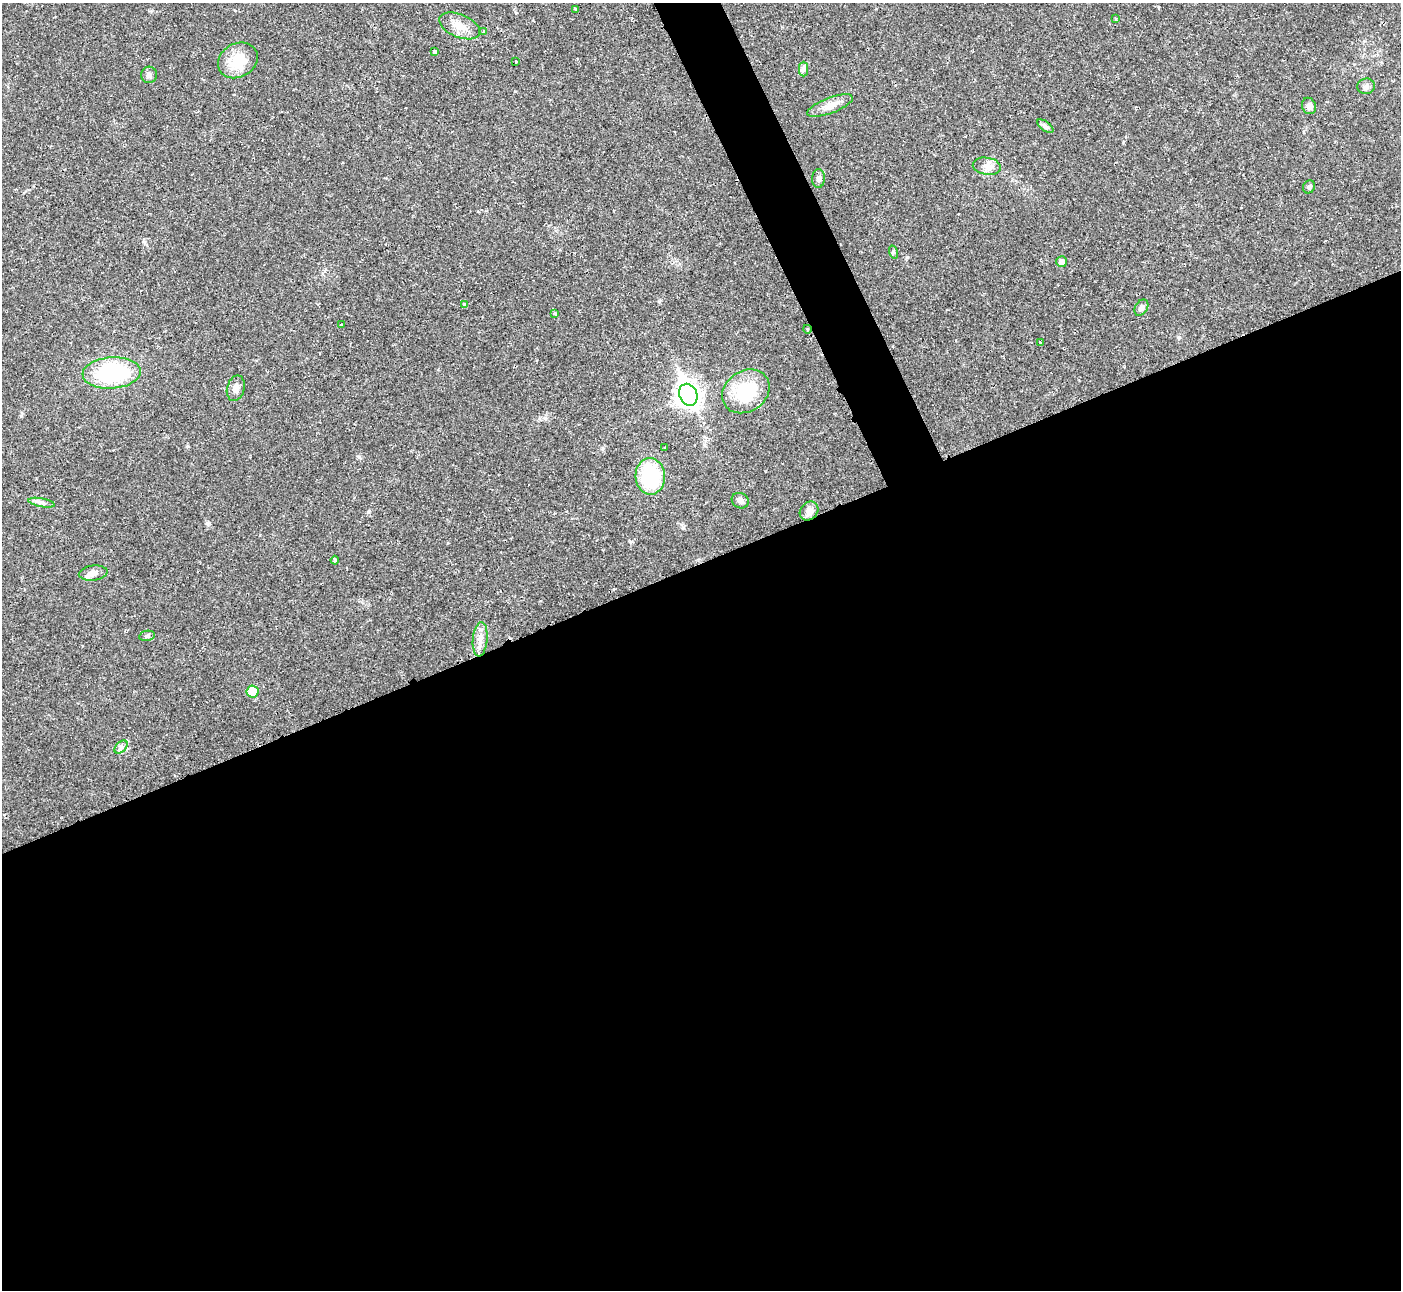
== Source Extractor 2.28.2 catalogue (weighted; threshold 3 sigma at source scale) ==
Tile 15 of 4 x 4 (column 3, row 4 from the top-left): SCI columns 2806-4204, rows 153-1440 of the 5604 x 5592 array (HDU 1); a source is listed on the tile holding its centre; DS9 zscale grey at full resolution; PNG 1403 x 1292 px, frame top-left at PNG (2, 3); each listed source drawn as its Kron ellipse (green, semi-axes under 4 px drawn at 4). Shown black and unused: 58% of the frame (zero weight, under 2 of 3 exposures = <1% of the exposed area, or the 3 px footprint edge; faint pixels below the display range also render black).
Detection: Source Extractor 2.28.2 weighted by HDU 2 'WHT'; one run over the whole footprint, this tile lists its part. Background 0.0258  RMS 0.0039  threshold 0.0177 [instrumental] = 3 sigma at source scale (4.5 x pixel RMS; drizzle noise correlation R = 1.50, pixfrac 1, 0.05/0.05 arcsec/px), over >= 5 px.
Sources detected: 42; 3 cosmic-ray / hot-pixel residue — neither listed nor drawn; the other 39 listed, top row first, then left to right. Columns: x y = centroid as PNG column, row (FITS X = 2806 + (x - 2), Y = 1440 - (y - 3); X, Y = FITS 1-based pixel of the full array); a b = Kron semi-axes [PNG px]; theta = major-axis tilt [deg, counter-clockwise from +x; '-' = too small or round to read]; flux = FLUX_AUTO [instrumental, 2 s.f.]
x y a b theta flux
575 9 3 3 - 1.8
1116 19 3 3 - 0.43
460 26 21 11 -22 4.9
484 31 3 3 - 2.3
435 51 3 3 - 2.7
238 60 21 17 29 9.9
516 62 4 3 - 2
803 69 7 4 90 0.84
149 75 8 8 - 1.4
1366 86 9 8 - 1.3
830 106 24 7 21 3.8
1309 106 8 7 - 1.4
1045 126 9 4 -36 0.99
987 166 14 8 -9 2.6
819 179 9 6 88 1.2
1309 187 7 5 57 0.88
893 252 7 4 -72 0.62
1062 262 5 5 - 2.5
465 304 3 3 - 1.9
1141 308 9 6 59 1.5
555 314 4 3 - 0.98
341 325 3 2 - 0.44
807 329 4 3 - 0.38
1040 342 3 3 - 1.7
112 373 29 15 4 38
236 388 13 8 75 2.4
746 391 25 20 35 21
688 395 11 8 -68 280
665 448 3 3 - 1.4
650 476 18 15 -86 26
740 501 9 7 -27 1.4
41 503 13 4 -10 1.3
809 511 10 8 47 2.1
335 560 4 4 - 0.48
93 573 14 7 8 3
147 636 8 5 10 0.81
480 639 17 7 85 3.3
252 691 6 6 - 6.7
121 747 8 5 45 1.2
Unlisted compact peaks at least as high as the median listed source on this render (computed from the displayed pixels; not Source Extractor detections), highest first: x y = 359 457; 207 523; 545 418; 21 416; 368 512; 187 446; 1179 337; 683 528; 659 301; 516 13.